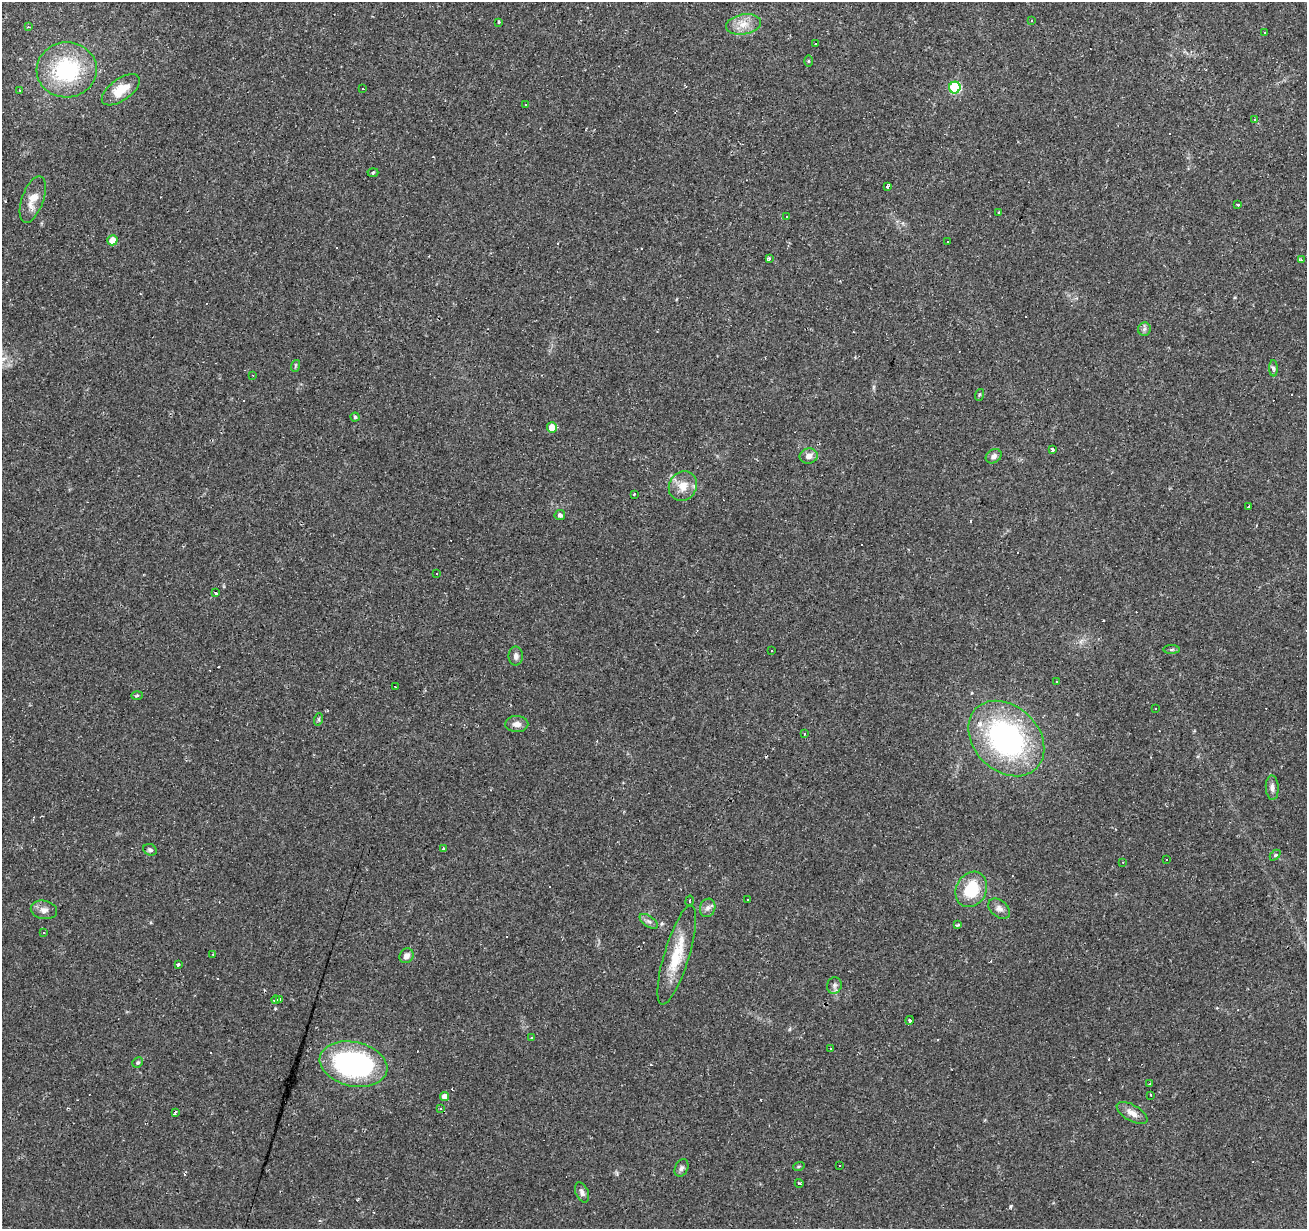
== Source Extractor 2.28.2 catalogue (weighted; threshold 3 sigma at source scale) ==
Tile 10 of 4 x 4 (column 2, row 3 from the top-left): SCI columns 1307-2611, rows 1442-2668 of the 5226 x 5399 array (HDU 1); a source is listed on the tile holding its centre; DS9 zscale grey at full resolution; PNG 1309 x 1231 px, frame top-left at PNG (2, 2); each listed source drawn as its Kron ellipse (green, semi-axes under 4 px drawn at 4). Shown black and unused: <1% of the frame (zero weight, under 2 of 3 exposures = <1% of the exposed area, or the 3 px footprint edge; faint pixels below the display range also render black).
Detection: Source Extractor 2.28.2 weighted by HDU 2 'WHT'; one run over the whole footprint, this tile lists its part. Background 0.0437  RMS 0.004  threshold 0.0178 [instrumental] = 3 sigma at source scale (4.5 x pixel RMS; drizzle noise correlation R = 1.50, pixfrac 1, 0.0396/0.0396 arcsec/px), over >= 5 px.
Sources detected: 136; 1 inside a brighter object's white glare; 46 cosmic-ray / hot-pixel residue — neither listed nor drawn; the other 89 listed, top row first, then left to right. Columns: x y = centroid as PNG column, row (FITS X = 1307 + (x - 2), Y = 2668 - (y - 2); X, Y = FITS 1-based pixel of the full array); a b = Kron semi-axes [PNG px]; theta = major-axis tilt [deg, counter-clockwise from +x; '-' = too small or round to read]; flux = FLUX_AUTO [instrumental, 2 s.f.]
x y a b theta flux
1032 21 3 3 - 0.71
499 22 3 3 - 2.9
743 24 17 10 10 4.9
28 27 4 4 - 0.58
1265 32 3 2 - 0.36
815 44 3 3 - 1.2
808 61 5 3 - 0.37
67 70 30 27 4 36
955 87 6 5 - 37
363 89 2 2 - 0.27
20 90 3 2 - 0.23
121 90 22 11 35 8.2
526 104 3 3 - 0.96
1255 119 3 3 - 1.2
373 172 5 3 - 0.44
887 186 4 3 - 2
33 199 24 11 70 6
1238 205 3 3 - 0.38
999 213 3 3 - 0.44
787 216 3 2 - 0.46
112 240 5 5 - 6.5
947 241 3 2 - 0.58
769 259 4 3 - 1.3
1301 260 4 3 - 0.83
1144 329 7 6 - 1
295 366 6 3 72 0.46
1273 368 8 4 -88 0.94
253 375 3 3 - 0.38
979 395 6 3 72 0.47
355 417 4 4 - 0.52
552 427 5 5 - 6
1052 450 4 3 - 6.5
809 456 9 7 10 2.5
994 456 8 6 31 1.6
683 486 15 13 56 5.4
634 494 3 2 - 0.33
1249 506 3 2 - 0.53
560 515 5 5 - 1.3
436 574 3 2 - 0.47
215 592 3 3 - 17
1172 649 8 4 1 0.68
772 651 3 2 - 0.47
516 656 9 7 -90 1.4
1057 681 2 2 - 0.31
395 687 3 2 - 0.49
137 696 6 4 2 0.47
1156 708 2 2 - 0.31
319 719 6 4 72 0.57
517 724 11 8 -2 2.4
804 734 3 2 - 0.36
1006 739 42 32 -44 85
1272 788 12 6 -87 1.8
444 849 4 3 - 0.81
150 850 7 5 -25 0.96
1275 855 6 4 45 0.55
1166 859 2 2 - 0.38
1123 862 3 2 - 0.23
971 889 18 15 61 16
748 899 3 3 - 1.1
690 901 5 2 - 0.46
708 908 9 7 71 1.7
999 909 12 8 -40 2
44 910 13 9 -12 2.3
649 921 10 5 -34 1.3
958 925 4 3 - 1.2
44 933 3 3 - 0.68
213 954 2 2 - 0.33
677 955 52 12 73 14
406 956 8 6 57 2
178 965 4 3 - 2.7
834 985 8 7 - 1.3
280 999 3 2 - 0.89
276 1000 4 3 - 2.8
910 1020 4 3 - 5.1
531 1038 3 3 - 0.83
830 1049 3 3 - 0.93
138 1062 5 5 - 0.65
353 1064 34 22 -13 73
1150 1084 4 3 - 0.48
1151 1095 3 2 - 0.52
445 1097 4 4 - 3
440 1109 3 3 - 0.56
175 1112 3 3 - 0.8
1132 1113 17 8 -30 3.2
839 1165 2 2 - 0.3
799 1166 6 3 19 0.45
681 1168 9 6 63 1.2
799 1183 4 3 - 1.3
582 1192 10 6 -65 1.6
Overlapping masked pixels (flux is a lower limit): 1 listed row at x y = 677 955
Unlisted compact peaks at least as high as the median listed source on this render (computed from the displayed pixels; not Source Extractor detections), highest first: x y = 1010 1207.